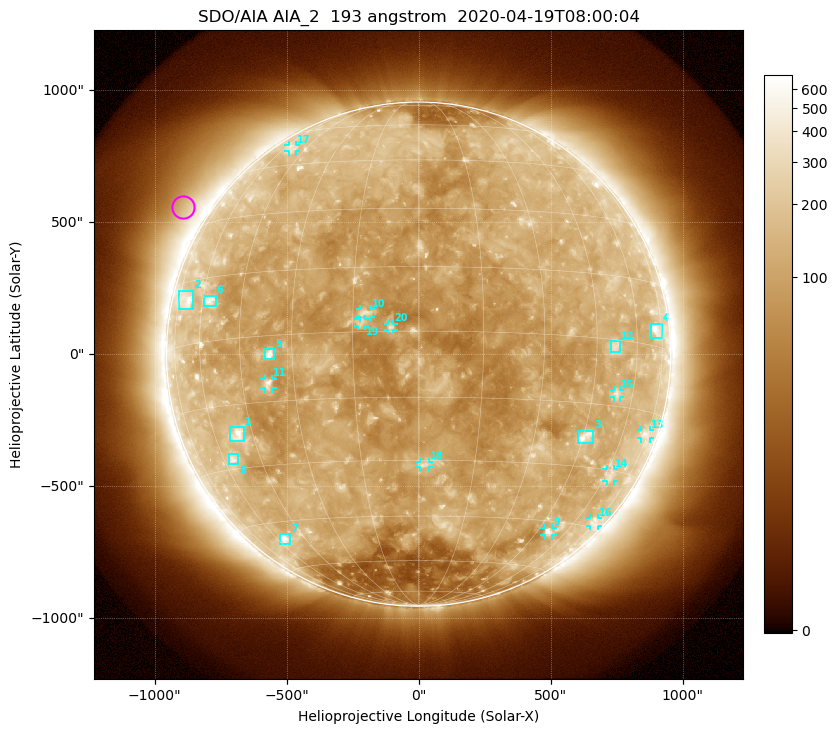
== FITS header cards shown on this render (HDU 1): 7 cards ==
TELESCOP= 'SDO/AIA'
INSTRUME= 'AIA_2'
WAVELNTH=                  193
WAVEUNIT= 'angstrom'
DATE-OBS= '2020-04-19T08:00:04.84'
CTYPE1  = 'HPLN-TAN'
CTYPE2  = 'HPLT-TAN'

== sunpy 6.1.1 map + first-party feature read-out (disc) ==
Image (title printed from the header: SDO/AIA AIA_2  193 angstrom  2020-04-19T08:00:04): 1024 x 1024 px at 2.4 arcsec/px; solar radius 955 arcsec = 398 px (full disc in frame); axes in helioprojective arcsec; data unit not stated in the header (colour bar unlabelled)
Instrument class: DISC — disc imager (sunpy class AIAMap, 193 A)
Bright regions (active regions / flare kernels): reference = the median radial profile (limb darkening/brightening removed); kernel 9 px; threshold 5 sigma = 150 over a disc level ~109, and >= 1.15x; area >= 12 px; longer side >= 10 px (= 24 arcsec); searched inside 0.97 R_sun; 20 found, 20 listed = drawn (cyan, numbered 1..; 11 of them under ~33 arcsec drawn as corner ticks so the feature stays visible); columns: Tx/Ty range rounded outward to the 5 arcsec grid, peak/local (2 s.f.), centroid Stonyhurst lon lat
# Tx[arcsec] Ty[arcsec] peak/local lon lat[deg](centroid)
1 -715..-660 -330..-275 5.6 -50 -22
2 -910..-855 170..240 3.6 -69 +11
3 600..665 -335..-290 5.4 +46 -23
4 880..925 60..115 3.7 +71 +4
5 -585..-545 -20..20 7 -36 -4
6 -810..-765 180..220 3.7 -57 +9
7 -525..-485 -720..-680 3.6 -56 -50
8 -720..-685 -420..-380 3.2 -56 -28
9 475..510 -690..-655 4.1 +50 -48
10 -220..-180 140..170 5.1 -12 +4
11 -585..-555 -130..-90 4.5 -37 -11
12 730..765 10..50 2.8 +51 -1
13 840..875 -320..-285 2.4 +73 -20
14 710..740 -480..-435 2.3 +63 -31
15 740..765 -165..-135 2.9 +53 -12
16 650..680 -650..-620 2.2 +73 -43
17 -495..-465 765..795 2.1 -54 +52
18 5..40 -430..-405 3.3 +2 -31
19 -230..-205 105..135 4.1 -13 +2
20 -115..-95 90..115 5 -6 +1
Off-limb structures (1.02-1.3 R_sun): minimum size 162 px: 4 found; the strongest spans PA ~35..70 deg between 1.02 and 1.3 R_sun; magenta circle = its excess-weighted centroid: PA ~60 deg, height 1.1 R_sun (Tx ~-890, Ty ~560 arcsec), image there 1.9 x the reference